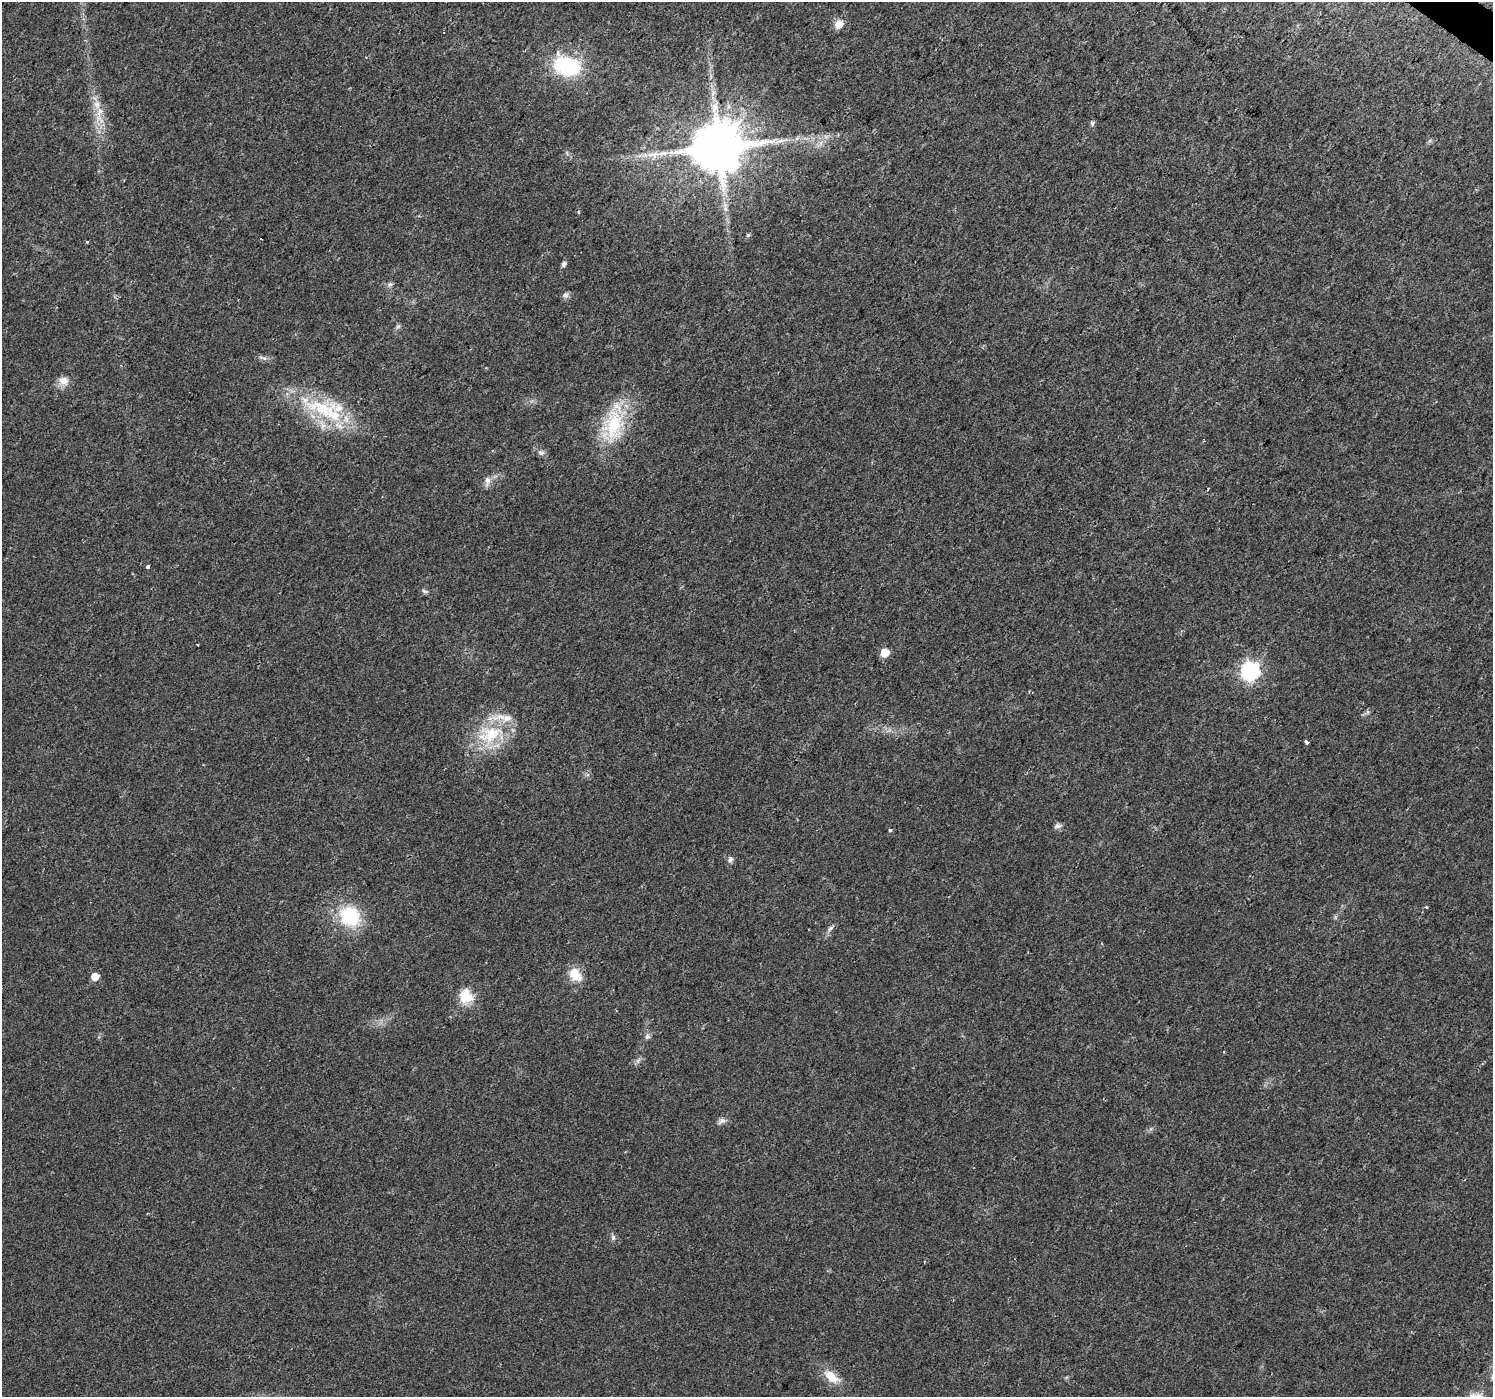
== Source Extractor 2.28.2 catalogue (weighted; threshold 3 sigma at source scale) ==
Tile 10 of 4 x 4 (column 2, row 3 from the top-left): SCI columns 1498-2988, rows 1651-3045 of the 5985 x 6026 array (HDU 1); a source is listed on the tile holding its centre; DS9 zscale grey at full resolution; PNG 1495 x 1399 px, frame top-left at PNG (2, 2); no overlay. Shown black and unused: <1% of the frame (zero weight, under 2 of 3 exposures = <1% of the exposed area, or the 3 px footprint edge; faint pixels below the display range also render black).
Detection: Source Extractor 2.28.2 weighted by HDU 2 'WHT'; one run over the whole footprint, this tile lists its part. Background 0.0172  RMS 0.0046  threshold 0.0206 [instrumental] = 3 sigma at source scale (4.5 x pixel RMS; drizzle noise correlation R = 1.50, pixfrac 1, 0.0396/0.0396 arcsec/px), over >= 5 px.
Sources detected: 44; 2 cosmic-ray / hot-pixel residue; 2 long thin detections or spike segments (spike, bleed or trail) — not listed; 2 inside a brighter listed object's ellipse — not listed separately; the other 38 listed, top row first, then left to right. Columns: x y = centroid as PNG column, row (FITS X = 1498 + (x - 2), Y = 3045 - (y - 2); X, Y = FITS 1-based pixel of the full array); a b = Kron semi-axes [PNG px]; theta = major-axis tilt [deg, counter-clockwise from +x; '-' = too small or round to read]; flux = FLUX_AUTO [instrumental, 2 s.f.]
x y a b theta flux
839 24 7 6 - 7.5
567 66 25 18 -19 40
713 93 8 5 46 1.3
99 112 13 7 59 3.6
1092 123 7 5 57 0.9
821 143 7 4 72 1.4
718 147 14 13 - 3100
748 235 4 4 - 0.66
563 264 6 5 - 1.5
390 284 7 6 - 1
565 295 8 8 - 1.4
398 326 7 4 19 0.78
264 358 7 4 -18 0.98
64 381 13 10 -27 3.9
324 409 72 23 -22 37
614 425 44 27 84 28
541 453 9 6 -20 1.5
487 481 14 8 88 2.5
148 567 3 3 - 2.7
424 591 9 4 -26 0.97
885 653 5 5 - 11
1250 671 8 7 - 150
1368 712 7 4 -90 0.76
490 734 39 24 20 24
1307 742 4 3 - 2.4
1057 826 11 6 9 1.4
890 830 3 3 - 1.4
730 860 8 6 79 1.4
350 916 20 17 -42 28
831 928 9 5 43 1.3
575 975 17 12 -49 7.7
95 977 5 5 - 7
466 996 19 17 -78 9.1
647 1036 8 7 - 1.4
1224 1052 3 3 - 0.57
722 1121 11 5 17 1.6
613 1237 7 5 72 1.1
831 1377 20 11 -40 7.7
Overlapping masked pixels (flux is a lower limit): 1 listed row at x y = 718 147